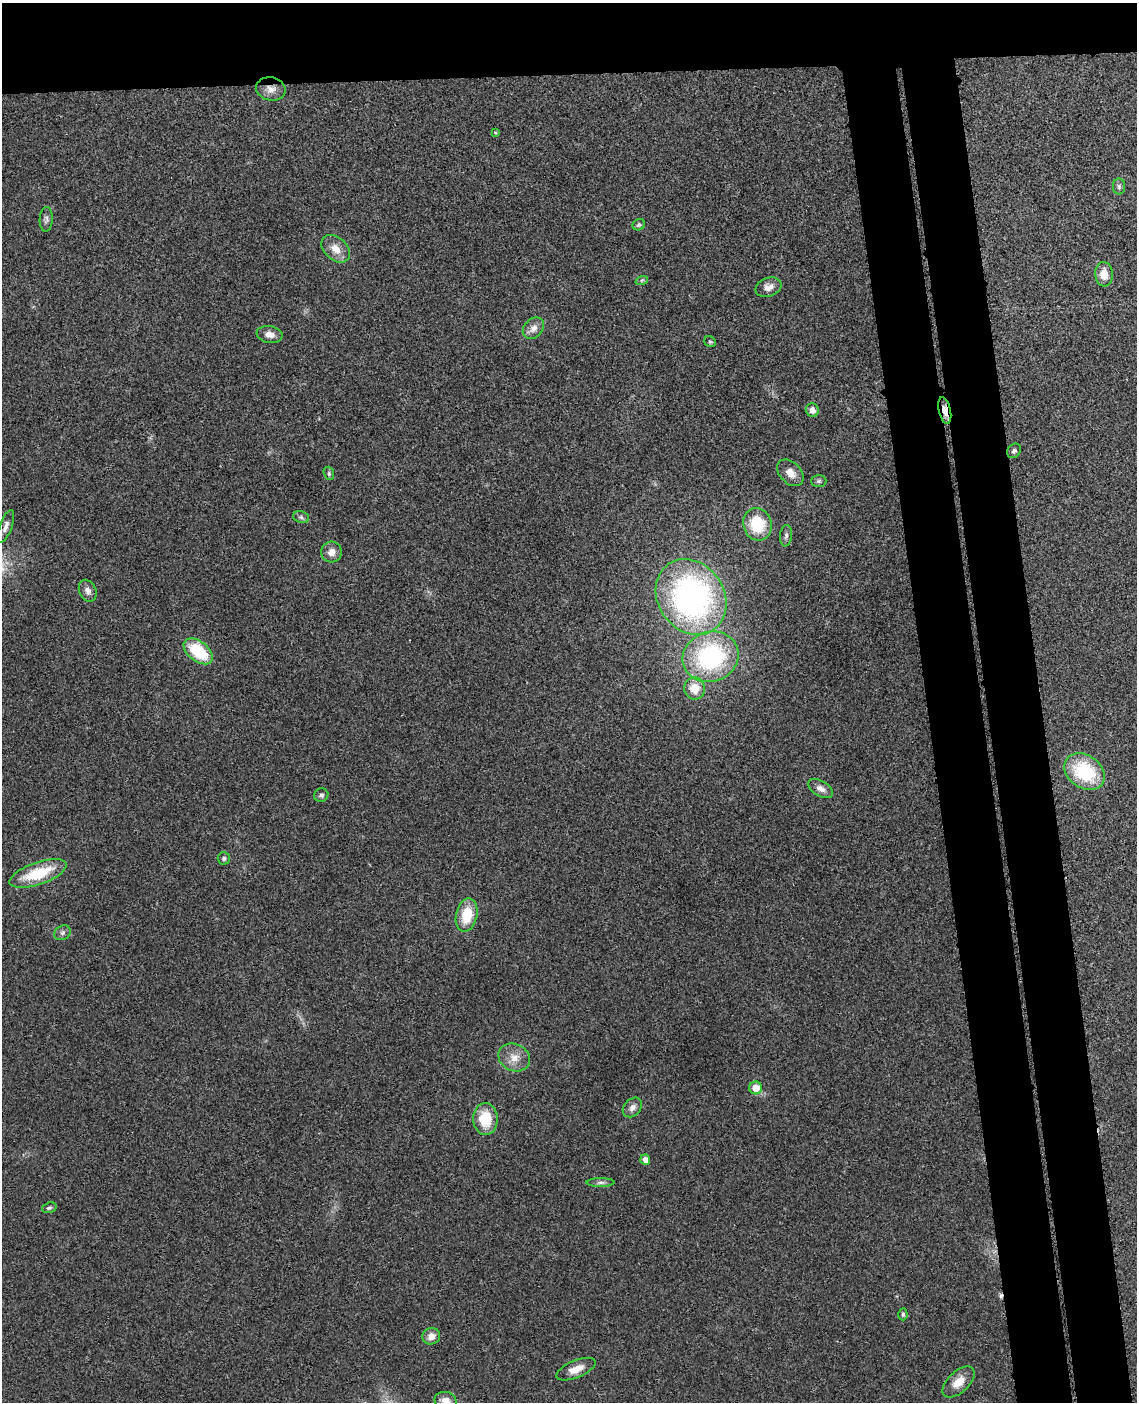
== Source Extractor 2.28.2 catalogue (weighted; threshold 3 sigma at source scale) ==
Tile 2 of 4 x 3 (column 2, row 1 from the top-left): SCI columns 1192-2326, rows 2941-4340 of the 4656 x 4585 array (HDU 1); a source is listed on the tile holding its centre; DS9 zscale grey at full resolution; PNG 1139 x 1404 px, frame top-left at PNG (2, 3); each listed source drawn as its Kron ellipse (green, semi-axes under 4 px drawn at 4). Shown black and unused: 14% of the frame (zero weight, under 3 of 4 exposures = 6% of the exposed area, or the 3 px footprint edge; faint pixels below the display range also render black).
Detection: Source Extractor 2.28.2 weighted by HDU 2 'WHT'; one run over the whole footprint, this tile lists its part. Background 0.0216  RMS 0.0044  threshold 0.0196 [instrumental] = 3 sigma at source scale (4.5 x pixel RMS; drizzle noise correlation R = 1.50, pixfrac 1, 0.05/0.05 arcsec/px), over >= 5 px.
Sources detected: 49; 1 inside a brighter object's white glare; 1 cosmic-ray / hot-pixel residue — neither listed nor drawn; the other 47 listed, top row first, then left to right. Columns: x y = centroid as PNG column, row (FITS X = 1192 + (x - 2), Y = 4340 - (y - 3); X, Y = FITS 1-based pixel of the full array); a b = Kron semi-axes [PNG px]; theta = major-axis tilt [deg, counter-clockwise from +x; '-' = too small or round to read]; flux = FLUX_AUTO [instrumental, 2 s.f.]
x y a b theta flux
271 89 15 11 -12 3.7
495 132 4 3 - 0.46
1119 186 8 6 90 1.1
46 219 12 6 88 1.6
639 225 6 5 - 0.87
336 249 16 11 -43 5.3
1104 274 12 9 -85 4.7
642 280 6 4 18 0.68
768 287 13 9 20 3.2
533 328 12 9 46 3.2
270 334 13 8 -9 3.1
710 342 6 5 - 0.71
812 410 7 6 - 2.2
945 411 14 6 -77 2.8
1014 451 8 6 47 1.1
329 473 7 5 -71 0.75
790 473 15 10 -45 4.5
819 481 7 6 - 0.92
301 517 8 6 -16 1.1
757 524 16 14 -72 18
6 526 17 6 70 2.4
786 536 11 6 84 1.5
332 552 10 10 - 3.4
88 591 11 8 -64 2.3
691 597 40 33 -56 130
198 651 17 10 -38 21
711 657 28 25 21 56
695 688 11 10 - 7
1084 772 21 16 -34 28
821 789 13 7 -32 2.8
321 795 7 6 - 1.1
224 858 6 6 - 0.93
38 873 30 11 19 18
467 915 17 10 78 13
62 933 9 7 32 1.3
514 1058 16 13 -25 5.4
756 1088 6 6 - 5.3
632 1107 11 8 47 2.3
485 1119 16 12 -87 13
645 1160 5 5 - 2.7
601 1182 14 4 0 1.5
49 1208 7 5 18 0.9
903 1314 6 4 -87 0.84
431 1336 9 8 - 3.3
576 1369 21 8 22 5
959 1382 19 10 44 6
446 1401 11 8 -13 2.9
Overlapping masked pixels (flux is a lower limit): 2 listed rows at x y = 271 89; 945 411
Isophote crosses this tile's border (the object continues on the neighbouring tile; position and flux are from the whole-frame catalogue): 1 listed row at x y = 446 1401